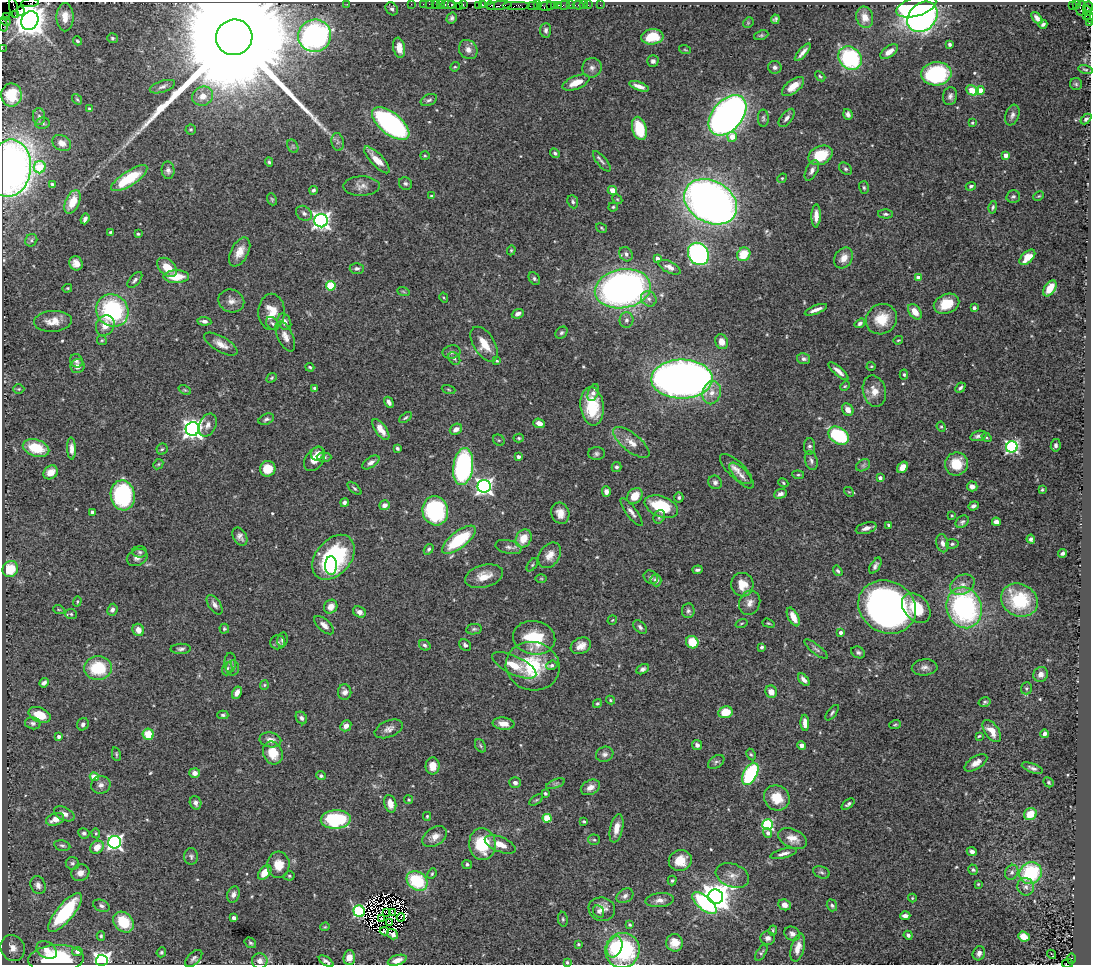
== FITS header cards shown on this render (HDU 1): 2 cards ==
NAXIS1  =                 1089
NAXIS2  =                  963

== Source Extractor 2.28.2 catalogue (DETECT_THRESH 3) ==
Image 1089 x 963 px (HDU 1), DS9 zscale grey, 1 PNG px = 1 image px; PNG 1093 x 967 px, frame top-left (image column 1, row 963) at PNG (2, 2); each listed source drawn as its Kron ellipse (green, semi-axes under 4 px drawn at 4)
Background 1.46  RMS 0.048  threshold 0.144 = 3 sigma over >= 5 px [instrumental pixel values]
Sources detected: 547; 5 with non-positive FLUX_AUTO (blend fragments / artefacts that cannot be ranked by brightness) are neither listed nor drawn; of the other 542, the 500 brightest by FLUX_AUTO listed and drawn (42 fainter detections omitted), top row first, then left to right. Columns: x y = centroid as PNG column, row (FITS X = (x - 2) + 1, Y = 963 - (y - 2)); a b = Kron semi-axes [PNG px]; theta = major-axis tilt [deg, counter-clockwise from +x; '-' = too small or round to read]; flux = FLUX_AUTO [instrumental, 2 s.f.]
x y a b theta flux
30 3 9 2 7 190
347 4 2 2 - 23
411 4 2 2 - 43
423 4 2 2 - 42
429 4 2 2 - 44
452 4 3 3 - 180
463 4 3 2 - 95
436 5 4 3 - 350
440 5 3 2 - 110
448 5 7 3 -1 280
478 5 4 2 - 140
483 5 4 3 - 170
499 5 13 3 5 920
537 5 3 2 - 100
551 5 3 3 - 200
554 5 3 3 - 110
558 5 3 2 - 230
564 5 6 3 10 150
570 5 2 2 - 20
578 5 5 3 - 110
583 5 2 2 - 22
588 5 2 2 - 40
600 5 2 2 - 24
1072 5 3 3 - 420
1076 5 3 2 - 25
459 6 2 2 - 43
490 6 4 4 - 150
516 6 14 4 0 460
533 6 6 3 5 230
547 6 10 4 7 430
916 6 21 9 18 820
1089 7 5 2 - 160
14 8 10 3 -80 110
1081 8 7 4 81 280
392 9 7 5 -49 8
21 11 4 2 - 130
1087 11 5 4 - 280
15 15 3 2 - 82
1086 16 3 2 - 84
6 17 2 2 - 45
65 17 14 8 89 43
865 17 11 8 -76 39
922 17 17 13 46 1200
1089 17 5 2 - 190
452 18 6 5 - 7.9
1037 18 7 4 -50 12
775 19 5 4 - 7.1
5 21 5 3 - 94
30 21 10 8 60 6000
1089 22 3 2 - 70
748 23 6 4 46 4.2
1043 24 4 3 - 7.1
3 25 7 3 -76 250
546 30 7 5 86 9.3
761 35 7 4 21 5.5
315 36 16 16 - 900
234 37 18 17 - 230000
652 37 11 7 6 87
112 38 5 5 - 6.1
77 41 4 4 - 5
950 44 4 3 - 6.8
2 48 2 2 - 34
399 48 10 6 -80 29
468 50 10 8 -51 20
685 50 6 3 -19 3.5
803 52 11 3 50 16
889 52 10 5 36 24
850 58 13 10 -45 370
653 61 5 5 - 9.8
455 67 5 4 - 3.8
775 67 6 6 - 9.1
592 68 10 9 - 17
1085 70 7 4 -11 4.5
936 74 15 11 4 330
820 76 6 3 -41 4.6
576 83 14 6 22 46
1076 84 6 6 - 5.4
639 86 10 4 -20 21
793 86 13 6 38 39
162 87 13 5 19 12
972 90 6 4 -24 70
980 90 4 4 - 66
11 95 11 10 - 64
203 96 11 9 22 30
950 96 9 7 80 13
77 99 6 4 -53 3.7
429 100 8 5 24 8.6
90 109 4 3 - 5.8
848 114 5 4 - 10
727 115 23 15 49 1800
1012 115 11 6 70 14
39 116 8 6 -87 10
763 118 8 5 -88 7.1
787 118 11 5 52 13
1086 119 6 4 43 7.4
43 123 7 5 11 7.3
972 123 4 3 - 3.7
391 124 22 10 -39 670
639 128 12 7 -74 120
191 129 5 5 - 5.1
732 137 5 5 - 41
338 142 9 6 -81 11
62 143 10 7 -29 19
293 146 7 5 -60 6.9
555 153 5 4 - 5.9
820 155 12 9 25 110
1006 155 4 4 - 22
425 156 5 3 - 3.5
377 160 17 6 -47 38
602 161 12 5 -50 11
269 162 4 4 - 5
40 167 6 6 - 110
9 168 29 21 82 2000
845 169 7 5 -39 6.7
168 170 9 6 -85 12
812 170 11 6 63 14
129 178 21 7 33 140
782 178 5 4 - 3.8
52 184 3 3 - 5.1
405 184 7 6 - 7.5
361 186 18 10 1 25
971 186 5 4 - 6.9
864 188 6 5 - 6.1
313 190 4 4 - 8.1
612 190 5 4 - 30
431 196 4 3 - 5.1
1013 196 7 6 - 7.9
1039 196 6 4 26 4.1
272 199 6 4 -68 4.5
617 199 5 4 - 4.2
73 202 12 7 65 54
573 202 6 5 - 7.9
711 202 28 21 -29 2800
613 207 4 4 - 4.6
993 207 6 4 78 5.9
304 213 8 6 -39 12
886 214 7 4 -1 6.8
816 216 11 4 89 24
85 219 5 3 - 12
321 221 7 6 - 1300
601 228 6 4 -30 4.3
111 232 4 3 - 3.9
138 234 3 3 - 3.8
31 240 6 5 - 6.1
511 250 5 4 - 3.9
240 252 16 8 61 39
626 254 7 6 - 12
698 254 12 10 -56 800
744 254 7 6 - 71
1027 257 9 5 44 53
657 258 4 4 - 15
844 258 11 8 53 31
76 263 7 6 - 24
167 267 11 7 -42 53
669 267 12 5 -26 17
357 268 7 5 4 8.3
176 277 13 6 1 68
918 278 4 4 - 30
534 279 7 5 -52 6.3
135 280 9 5 48 9.8
331 286 5 4 - 170
67 288 5 4 - 3.6
1050 288 9 5 54 53
623 289 28 19 10 1600
403 291 6 4 -20 4.2
444 298 5 3 - 3.3
649 299 8 7 - 12
231 301 13 11 -21 23
946 304 13 9 23 76
974 308 4 3 - 7
816 310 12 3 21 18
112 311 17 15 -51 390
271 312 18 13 88 53
915 312 8 5 -51 39
518 314 6 4 21 13
881 319 16 14 38 73
626 320 8 7 - 11
53 321 19 10 4 40
204 321 7 4 -6 12
284 322 9 6 -64 18
860 323 6 4 34 7.7
273 324 7 5 -45 7.2
105 326 10 9 - 30
561 333 7 5 44 6.5
285 336 16 7 -64 24
102 340 5 4 - 4.1
898 340 5 3 - 3.9
722 342 7 6 - 24
221 344 18 7 -30 29
484 344 19 10 -58 53
452 352 9 6 12 12
454 358 7 5 -52 7.4
804 359 6 5 - 9.2
76 361 7 6 - 9.5
497 361 3 3 - 3.3
78 366 7 7 - 18
871 366 4 4 - 3.3
310 367 4 3 - 4.1
838 371 12 4 -41 18
904 374 5 4 - 4.9
272 378 5 4 - 5
682 379 30 19 1 2300
845 386 5 4 - 3.7
315 388 4 3 - 5.7
960 388 6 3 44 7.2
19 389 5 4 - 4.3
448 389 7 3 -19 3.9
185 390 6 4 -24 4.1
874 391 16 11 -76 38
712 392 12 9 77 30
593 393 9 5 69 16
389 402 6 3 -60 11
592 406 19 11 -83 110
848 410 6 5 - 24
405 418 7 3 37 4.9
266 419 8 5 23 8.1
539 423 6 4 -20 19
208 425 12 8 64 18
941 427 5 4 - 4.3
193 429 7 7 - 1900
381 429 12 5 -55 28
456 429 6 5 - 19
839 436 11 8 -35 260
978 436 8 5 15 10
986 437 5 4 - 4.1
519 438 5 4 - 4.7
499 440 6 5 - 4.7
631 442 22 9 -39 38
1056 445 6 5 - 9.6
809 446 8 5 89 11
1012 447 6 5 - 620
36 448 13 8 -16 97
71 448 11 4 -88 18
397 448 4 3 - 6
162 449 5 5 - 5
318 453 7 6 - 13
596 454 8 6 0 8.6
324 457 7 4 -2 7.4
518 457 3 3 - 13
315 459 13 8 54 39
811 461 10 6 -73 11
371 462 10 5 34 13
158 464 5 4 - 4.4
956 464 12 11 - 78
863 465 7 5 31 8
463 467 18 10 82 550
617 467 5 5 - 7.9
902 467 6 5 - 36
268 469 8 7 - 62
736 469 20 8 -43 29
51 472 8 6 40 31
798 475 6 4 -6 4.6
741 476 16 6 -48 21
880 478 4 3 - 10
715 482 7 6 - 10
783 483 5 4 - 3.8
484 486 6 6 - 1200
972 486 5 5 - 18
354 488 8 4 -42 5.9
1042 489 3 2 - 3.7
606 492 5 4 - 14
849 492 5 4 - 3.2
780 494 6 4 21 13
123 495 15 12 -81 370
635 496 9 7 49 49
679 497 5 4 - 6
344 503 4 4 - 9.4
384 505 5 4 - 17
973 506 6 4 22 11
661 507 17 10 -22 150
435 511 15 13 -75 330
93 512 4 4 - 23
632 512 17 5 -53 16
560 513 11 9 -70 31
952 516 3 3 - 3.4
659 517 7 5 62 6.9
962 522 7 5 40 7.8
996 522 4 4 - 21
889 525 4 3 - 4.6
866 528 11 5 17 16
240 537 10 6 -60 14
524 538 9 7 62 54
1031 539 4 4 - 9.4
459 540 20 8 37 200
942 543 9 6 -78 14
952 544 6 5 - 6.4
508 547 13 7 -12 14
429 549 6 4 57 7
140 552 7 5 -3 6.8
1063 553 4 3 - 8.6
550 555 14 10 56 32
137 557 11 8 24 16
333 557 25 17 50 390
331 565 9 6 89 37
532 565 7 4 54 5.1
875 566 9 4 59 11
10 569 8 7 - 85
697 570 5 3 - 6.8
838 571 5 3 - 5.7
484 576 19 11 15 51
651 577 7 6 - 8
541 578 6 4 -1 3.8
656 580 6 5 - 12
742 585 12 11 - 51
962 585 13 9 29 26
1019 600 19 16 -28 150
77 601 5 4 - 3.9
750 603 12 10 67 23
215 605 11 6 -56 14
331 607 7 6 - 27
887 607 30 26 -29 1700
916 608 17 12 -49 97
964 608 21 17 -73 600
59 610 6 3 -19 3.5
112 610 6 5 - 10
688 611 7 6 - 8.9
359 612 7 5 -27 13
71 614 6 5 - 5.3
793 617 10 5 -62 38
612 620 5 4 - 3.7
741 623 6 3 19 3.2
768 623 6 4 -18 3.9
324 625 12 6 -42 19
640 627 8 5 -47 9
224 629 5 5 - 4.9
474 629 8 5 9 6.9
138 630 6 5 - 25
841 633 4 4 - 12
534 638 21 17 -11 150
282 640 7 5 81 9.1
278 642 7 7 - 9.3
692 642 6 6 - 77
425 645 6 5 - 7.5
465 645 6 5 - 8.3
581 646 10 8 22 28
762 647 4 4 - 6.2
181 649 10 5 1 9.3
816 649 14 4 -38 9.4
858 652 7 5 -23 8.1
230 663 10 5 89 9.1
514 665 24 9 -25 54
552 665 6 4 19 8.7
533 666 27 24 -14 190
925 667 13 8 3 17
98 668 14 12 5 150
233 668 7 6 - 9
227 669 7 5 71 7.2
643 669 6 4 30 9.8
1041 674 7 7 - 19
804 680 7 4 -50 16
44 683 5 4 - 9.3
264 685 5 4 - 4.1
1026 688 6 5 - 6.9
345 692 8 6 88 15
771 692 6 5 - 31
237 693 6 4 60 20
610 700 4 3 - 3.9
985 702 6 4 13 6.1
597 704 4 4 - 5.6
725 712 7 6 - 61
832 713 9 4 52 6.6
40 715 11 7 -23 62
223 715 6 4 -1 6
301 718 7 5 -55 9.4
33 723 8 6 -13 9
805 723 8 4 -87 23
83 724 6 5 - 12
503 724 11 6 -6 27
895 724 6 3 20 4.2
346 726 6 5 - 16
389 729 15 8 22 19
992 731 13 7 -55 38
148 734 5 5 - 75
1044 734 4 3 - 12
979 736 3 3 - 3.5
59 737 4 3 - 13
270 740 11 7 -10 24
697 745 5 5 - 12
802 745 4 4 - 12
480 746 7 5 -57 5.4
273 753 12 9 -65 66
116 754 7 4 -77 4.8
605 754 9 7 19 13
751 754 6 4 -61 4.7
716 762 9 6 35 8.5
976 763 13 6 33 24
433 766 8 7 - 37
1032 768 11 4 -20 11
195 773 5 5 - 17
750 774 12 6 62 300
321 776 5 4 - 6.7
94 777 4 4 - 54
1048 782 5 4 - 5.6
515 783 5 5 - 11
556 784 10 3 21 5.8
101 785 10 8 13 18
590 787 10 7 27 22
545 793 4 3 - 5.3
777 798 13 12 - 62
409 800 4 4 - 3.5
536 800 8 4 35 4.2
196 803 7 5 -70 15
390 804 9 6 -76 30
848 804 7 4 39 8.3
64 814 11 6 -26 19
1030 814 6 6 - 57
427 816 4 3 - 3.6
547 818 4 4 - 130
55 819 9 6 19 32
336 819 15 9 3 270
584 822 3 3 - 4.6
768 825 5 5 - 360
616 828 14 6 78 36
84 833 6 5 - 8.1
96 833 5 4 - 4.3
768 833 5 4 - 13
435 837 13 9 34 30
793 838 15 9 -22 34
594 840 6 5 - 5.1
115 842 6 6 - 900
482 844 16 13 -84 140
500 844 16 7 -22 40
62 845 8 5 -12 6.9
97 847 7 6 - 39
972 852 5 4 - 13
784 853 13 4 14 15
191 856 8 7 - 8.8
680 861 11 10 - 57
72 863 6 6 - 7.5
467 864 5 4 - 6.4
278 865 13 11 85 49
973 870 5 4 - 5.8
265 872 8 5 50 51
821 872 8 6 -20 8.2
1012 872 8 6 65 11
80 873 9 8 - 21
1031 873 11 10 - 260
432 874 5 3 - 4.1
732 875 17 11 -20 32
289 876 5 4 - 4.8
672 880 5 4 - 5.9
417 881 11 9 -34 190
978 884 4 4 - 3.4
38 885 9 7 -67 17
1026 887 9 8 - 14
233 894 8 6 71 16
625 896 9 6 31 12
716 897 7 7 - 5000
912 898 4 4 - 3.5
660 900 14 7 6 19
704 903 15 7 -40 380
784 905 6 5 - 19
832 905 6 5 - 7.1
101 906 9 5 -22 11
602 909 13 11 -18 28
359 911 6 5 - 370
599 911 6 5 - 8.4
65 912 24 8 51 300
392 912 3 2 - 4.4
387 913 4 2 - 10
905 916 5 4 - 17
401 917 4 2 - 6
234 918 4 3 - 17
382 919 4 3 - 6.9
563 919 7 5 -81 5.5
124 922 12 9 -44 110
390 923 4 2 - 4.3
630 925 4 3 - 4.8
325 927 4 4 - 3.5
773 930 5 3 - 4.5
384 931 4 3 - 7.2
393 934 6 4 -35 15
792 934 8 6 -30 13
908 935 5 4 - 8.4
101 936 4 4 - 5.3
1024 937 6 5 - 42
768 938 7 6 - 13
250 943 6 5 - 5.8
674 943 9 8 - 31
578 944 3 3 - 4.2
614 947 11 7 70 110
13 948 13 11 -59 35
798 948 14 6 75 27
47 950 11 8 -35 30
622 950 17 17 - 310
77 951 5 4 - 15
161 952 5 4 - 5.7
761 953 9 4 59 6.3
979 953 7 6 - 14
1051 954 5 2 - 7.9
349 958 7 5 86 30
56 959 28 14 3 260
194 959 11 6 45 9.8
1071 959 5 3 - 500
102 960 6 5 - 1400
397 960 10 5 18 26
260 961 8 7 - 19
326 961 8 3 -34 9.6
567 962 3 3 - 5.3
1067 963 5 2 - 390
At the frame edge (FLAGS 8, measured only in part): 13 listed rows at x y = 30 3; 14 8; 1089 17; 30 21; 1089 22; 3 25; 234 37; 2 48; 9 168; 349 958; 326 961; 567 962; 1067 963
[42 fainter detections neither listed nor drawn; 5 non-positive-flux detections neither listed nor drawn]